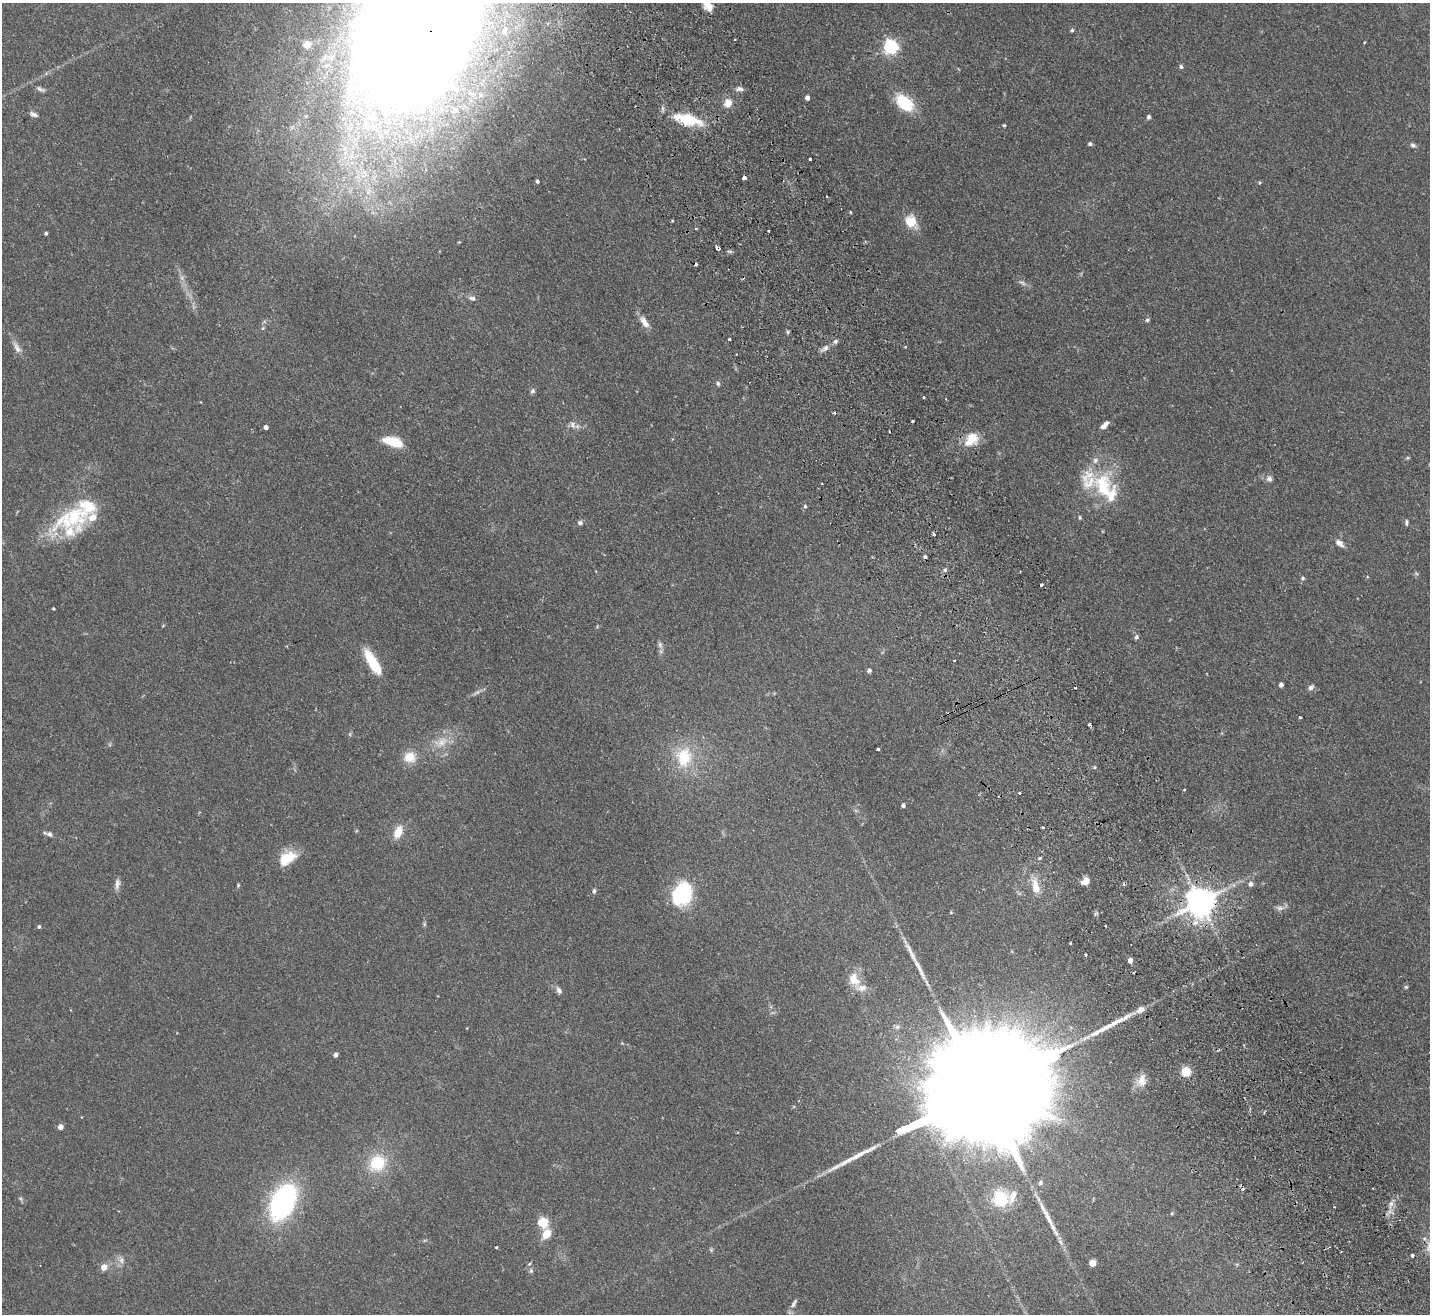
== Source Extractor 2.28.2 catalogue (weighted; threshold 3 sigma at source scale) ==
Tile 6 of 4 x 4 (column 2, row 2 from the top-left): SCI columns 1481-2908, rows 2947-4258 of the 5815 x 5758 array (HDU 1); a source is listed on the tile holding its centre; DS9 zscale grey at full resolution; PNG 1432 x 1316 px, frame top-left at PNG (2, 3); no overlay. Shown black and unused: <1% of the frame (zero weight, under 2 of 3 exposures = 3% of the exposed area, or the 3 px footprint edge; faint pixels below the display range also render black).
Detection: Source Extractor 2.28.2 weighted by HDU 2 'WHT'; one run over the whole footprint, this tile lists its part. Background 0.0802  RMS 0.0065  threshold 0.0291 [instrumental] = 3 sigma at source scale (4.5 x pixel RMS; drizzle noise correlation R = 1.50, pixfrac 1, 0.05/0.05 arcsec/px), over >= 5 px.
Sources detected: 156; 3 too faint to see at this stretch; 3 inside a brighter object's white glare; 10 cosmic-ray / hot-pixel residue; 3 long thin detections or spike segments (spike, bleed or trail) — not listed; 12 inside a brighter listed object's ellipse — not listed separately; the other 125 listed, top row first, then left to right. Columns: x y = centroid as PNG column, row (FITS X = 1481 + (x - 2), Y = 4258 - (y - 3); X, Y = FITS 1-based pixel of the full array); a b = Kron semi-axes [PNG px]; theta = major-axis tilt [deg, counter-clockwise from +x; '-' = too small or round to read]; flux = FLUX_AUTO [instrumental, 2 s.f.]
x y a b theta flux
708 6 14 9 -49 6.2
420 26 101 60 61 3400
1072 30 5 4 - 1.1
307 45 5 5 - 15
891 47 6 6 - 150
1181 67 5 5 - 1.2
740 89 10 6 -2 2.3
807 98 4 4 - 3.1
728 103 12 10 68 5.6
904 103 21 12 -43 27
33 114 10 5 -21 2.1
1149 117 5 4 - 1.5
688 119 34 12 -14 25
1004 125 4 3 - 0.64
1090 144 5 4 - 1.3
1413 145 7 6 - 1.7
810 159 3 3 - 1.6
744 178 4 3 - 3.3
537 181 4 3 - 1.3
827 196 3 2 - 0.91
850 212 3 3 - 0.59
672 221 3 2 - 0.96
911 221 19 14 -58 10
768 231 3 3 - 1.5
46 233 3 3 - 1.1
459 242 4 4 - 0.54
718 248 4 3 - 2.4
1022 283 13 5 -28 2.2
472 298 10 6 -16 2.2
1147 320 6 5 - 1.1
644 322 20 8 -55 5.2
263 328 6 4 71 0.84
788 332 5 5 - 0.95
730 339 3 2 - 0.95
836 341 5 5 - 1.7
17 348 19 7 -62 4
825 348 10 6 30 2.7
736 354 2 2 - 0.52
718 383 6 5 - 1.3
532 391 7 6 - 1.4
923 397 4 2 - 0.55
912 421 3 3 - 1.1
573 425 11 8 -70 3
1103 426 10 7 9 2.3
266 427 4 4 - 2.5
971 438 19 17 -26 11
393 442 21 9 -17 17
1407 458 6 4 12 0.74
1269 479 9 8 - 2.3
1103 486 40 25 -84 36
805 506 5 4 - 1.1
92 517 18 9 12 7.6
1080 517 5 4 - 0.86
64 520 61 20 47 36
1406 522 8 5 85 1.3
580 523 7 6 - 1.7
934 534 4 3 - 3.3
1339 543 12 7 -40 3.5
945 570 5 5 - 1.1
1303 578 5 5 - 0.92
1041 585 3 3 - 4.4
53 609 3 3 - 0.8
1136 637 5 5 - 1.7
660 645 11 6 -75 2.4
372 662 30 10 -59 20
869 670 6 5 - 1.4
1281 685 4 4 - 2.9
1311 687 7 6 - 2.1
477 692 13 5 33 2.2
1300 717 3 3 - 1
1089 724 3 3 - 1.7
442 742 22 11 39 10
878 749 3 3 - 0.8
410 757 14 12 8 10
684 757 26 21 86 27
1094 767 5 4 - 0.67
1184 790 3 2 - 0.74
1019 793 3 2 - 1
903 805 4 4 - 2.1
1043 827 4 2 - 0.62
398 832 15 9 68 9.1
49 834 9 7 -22 2.1
289 858 20 11 45 13
1039 858 5 3 - 1.4
1086 881 9 7 41 5.3
117 884 15 6 85 3
1251 884 6 5 - 2.5
238 885 5 4 - 0.76
1234 885 6 4 -72 1.1
1035 887 19 9 -79 10
594 891 7 4 82 1.3
682 895 30 20 86 39
1200 902 9 8 - 1200
1280 908 13 6 2 2.6
951 912 5 3 - 0.59
1196 922 7 4 18 4.9
39 927 5 4 - 1.1
1070 943 3 3 - 0.85
1085 955 3 3 - 1.4
1130 960 4 4 - 4.3
854 979 20 13 -64 11
1406 987 5 4 - 0.87
559 990 11 6 -63 2.2
1140 1010 10 7 40 3.9
897 1027 8 6 15 1.9
335 1055 5 4 - 1.9
1186 1072 5 5 - 39
1141 1081 18 12 65 7
985 1090 106 22 25 56000
60 1127 4 4 - 4.9
377 1163 19 17 51 25
1040 1183 7 6 - 1.6
1000 1199 21 19 -72 24
283 1202 29 17 65 140
1391 1204 11 6 71 3.5
1172 1213 4 4 - 0.69
543 1222 5 5 - 40
546 1234 11 8 65 9.9
496 1247 3 2 - 0.64
1412 1256 4 3 - 1.2
121 1260 12 7 -77 3.3
1092 1263 5 4 - 12
104 1267 5 5 - 9.2
531 1271 7 5 -77 1.2
794 1303 15 5 59 2.4
Overlapping masked pixels (flux is a lower limit): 5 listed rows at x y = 420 26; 744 178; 718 248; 1200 902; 985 1090
Isophote crosses this tile's border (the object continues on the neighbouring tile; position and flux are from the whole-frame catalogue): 2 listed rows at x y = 708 6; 420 26